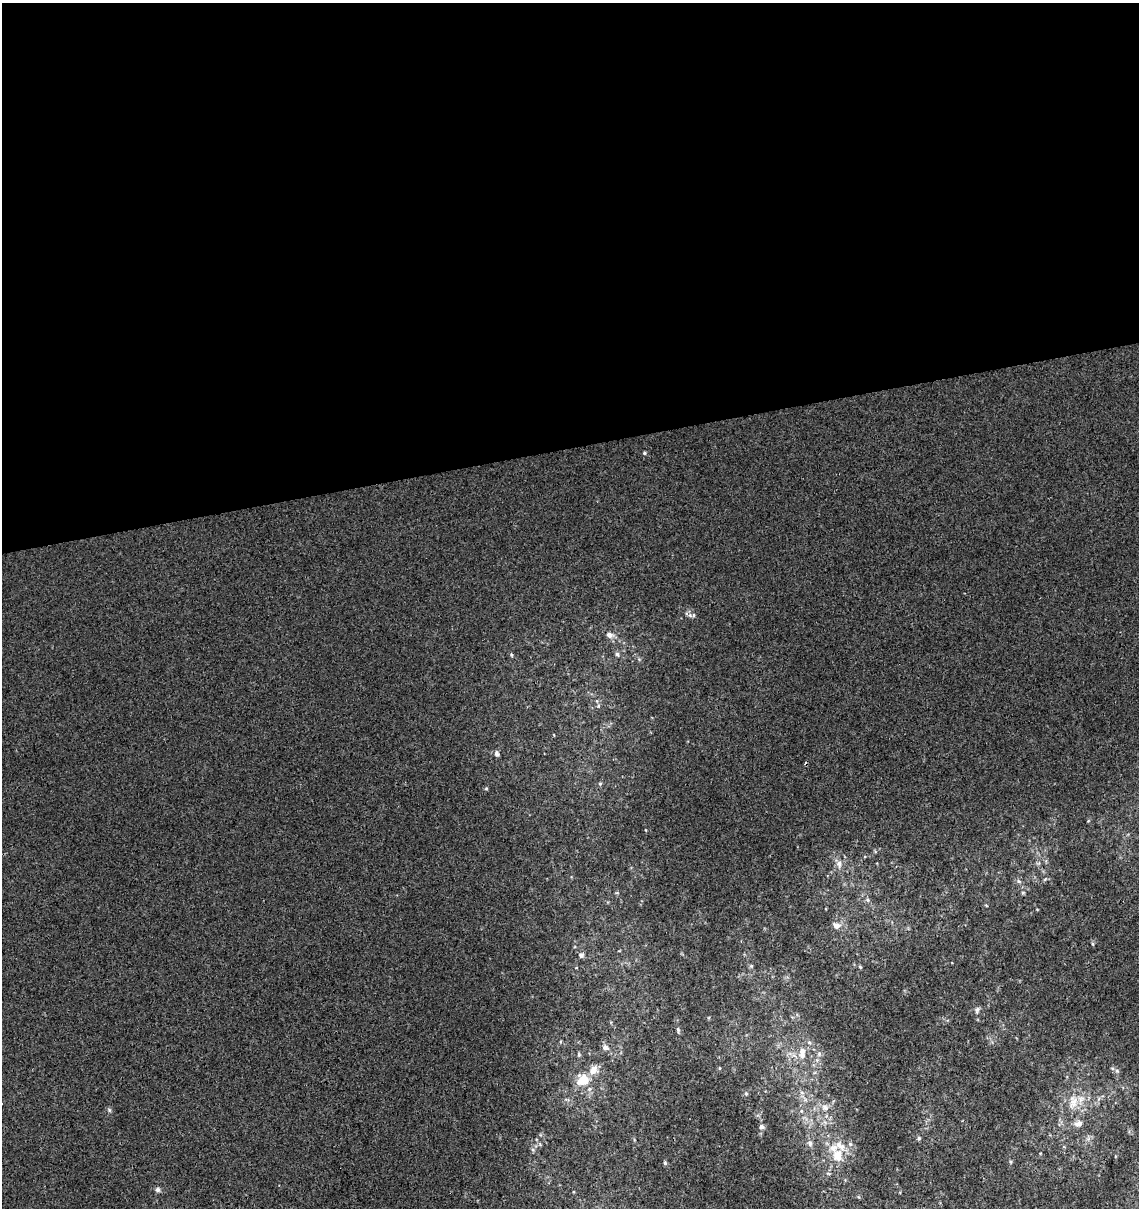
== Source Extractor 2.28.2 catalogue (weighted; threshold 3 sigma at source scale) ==
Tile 2 of 4 x 4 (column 2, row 1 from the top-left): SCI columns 1175-2311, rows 3677-4882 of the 4668 x 4938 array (HDU 1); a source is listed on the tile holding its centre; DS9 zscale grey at full resolution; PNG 1141 x 1210 px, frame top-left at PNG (2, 3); no overlay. Shown black and unused: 37% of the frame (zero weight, under 3 of 4 exposures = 5% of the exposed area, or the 3 px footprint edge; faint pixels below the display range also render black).
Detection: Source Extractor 2.28.2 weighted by HDU 2 'WHT'; one run over the whole footprint, this tile lists its part. Background 5.53e-05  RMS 0.0024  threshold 0.0108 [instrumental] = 3 sigma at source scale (4.5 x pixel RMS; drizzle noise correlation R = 1.50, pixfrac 1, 0.0396/0.0396 arcsec/px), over >= 5 px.
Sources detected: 35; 1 cosmic-ray / hot-pixel residue — not listed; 4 inside a brighter listed object's ellipse — not listed separately; the other 30 listed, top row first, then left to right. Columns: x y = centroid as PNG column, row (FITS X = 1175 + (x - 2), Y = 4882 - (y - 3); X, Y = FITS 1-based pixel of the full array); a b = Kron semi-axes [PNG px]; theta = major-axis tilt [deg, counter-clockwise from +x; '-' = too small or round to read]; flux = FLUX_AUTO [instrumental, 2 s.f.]
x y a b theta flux
644 453 4 4 - 0.28
609 635 8 6 -26 1.2
617 654 6 5 - 0.55
598 706 6 3 71 0.3
497 754 8 5 -73 0.56
600 784 5 4 - 0.25
839 864 10 7 -80 1.1
1019 881 7 4 -46 0.43
836 926 10 8 -22 1.2
581 955 7 6 - 0.7
751 966 5 4 - 0.29
860 967 5 4 - 0.26
977 1010 10 5 72 0.56
678 1029 6 5 - 0.37
605 1048 8 6 -22 0.9
802 1054 17 9 89 2.3
719 1068 5 3 - 0.19
583 1080 16 13 35 4.3
746 1094 6 4 -19 0.27
1073 1103 17 9 64 2.6
825 1107 10 8 -19 1.3
109 1110 6 5 - 0.39
1078 1124 11 7 18 1.3
761 1127 7 6 - 0.57
919 1138 6 5 - 0.36
810 1143 8 6 -88 0.73
850 1144 5 5 - 0.44
838 1155 19 13 -87 4.2
665 1163 5 4 - 0.36
157 1190 6 6 - 0.64
Unlisted compact peaks at least as high as the median listed source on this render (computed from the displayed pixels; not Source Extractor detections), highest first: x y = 690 615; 511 655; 1117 1071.